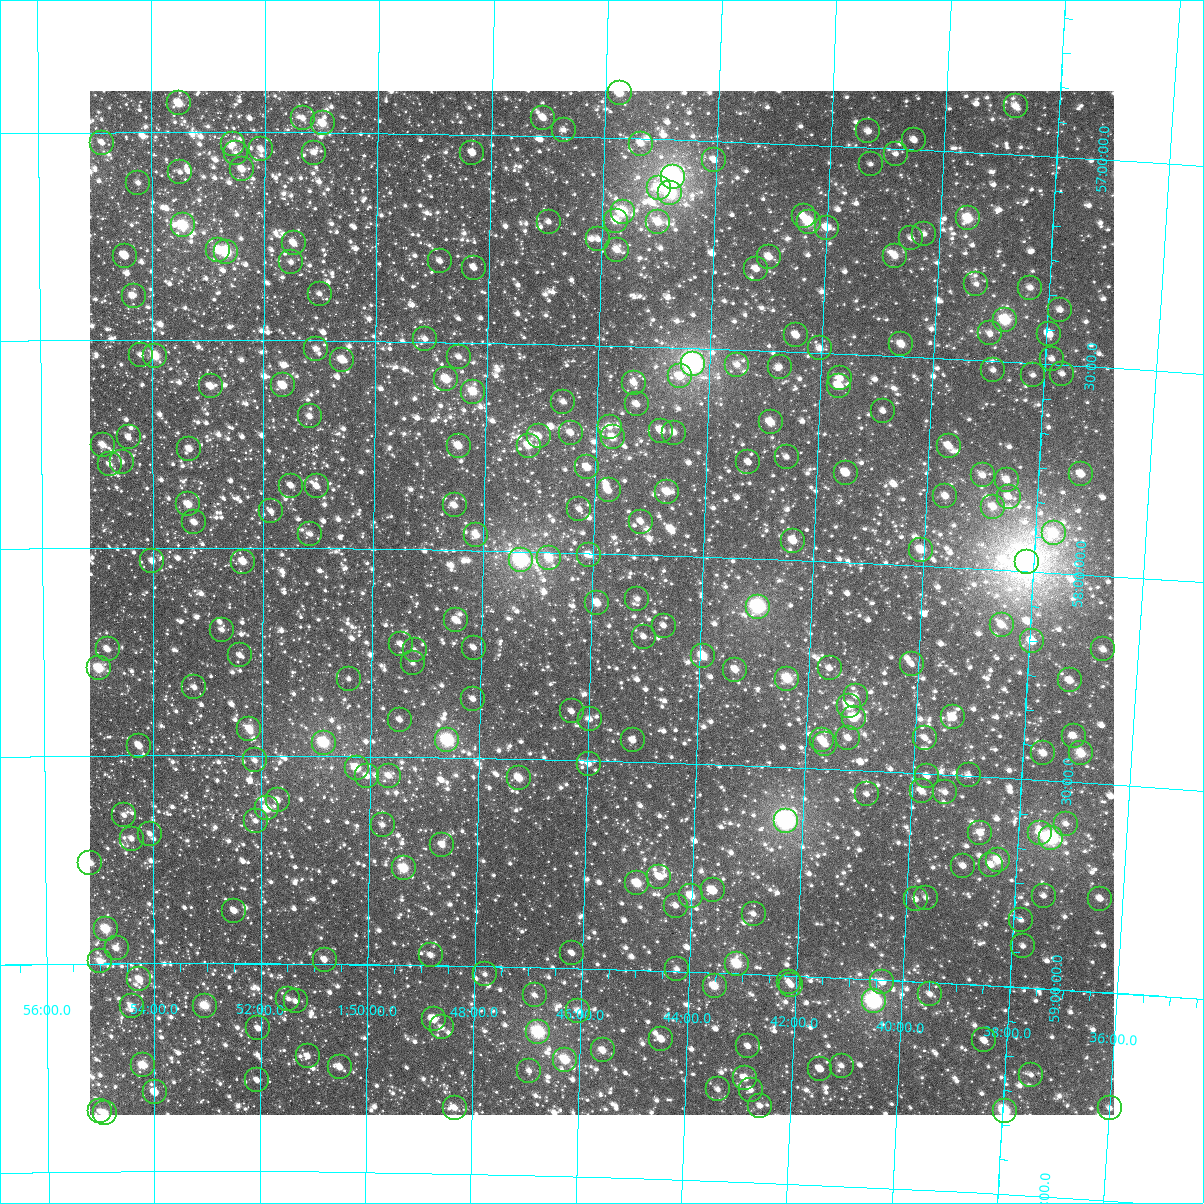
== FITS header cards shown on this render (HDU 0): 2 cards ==
NAXIS1  =                 1024
NAXIS2  =                 1024

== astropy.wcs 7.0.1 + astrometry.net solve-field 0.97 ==
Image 1024 x 1024 px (HDU 0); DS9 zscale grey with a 90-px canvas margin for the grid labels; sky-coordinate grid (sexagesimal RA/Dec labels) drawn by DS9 from the SOLVED WCS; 266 Tycho-2 reference stars matched to detected sources circled (green)
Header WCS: RA---TAN-SIP/DEC--TAN-SIP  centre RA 01:45:49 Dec +58:07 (26.45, +58.12 deg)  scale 8.66 arcsec/px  FOV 147.8' x 147.9'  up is +178 deg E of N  parity flipped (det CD > 0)
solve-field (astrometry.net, Tycho-2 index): VERIFIED the header's WCS against the Tycho-2 star catalogue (verified at 6 index scales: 13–266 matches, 0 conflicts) and refined it, rather than solving blind
Solved WCS: RA---TAN-SIP/DEC--TAN-SIP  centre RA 01:45:49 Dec +58:07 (26.46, +58.12 deg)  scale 8.66 arcsec/px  FOV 147.8' x 147.9'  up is +178 deg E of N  parity flipped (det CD > 0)
The solver's refit moves the header's centre by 0.44 arcsec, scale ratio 1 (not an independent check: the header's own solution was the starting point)
Tycho-2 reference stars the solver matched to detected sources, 266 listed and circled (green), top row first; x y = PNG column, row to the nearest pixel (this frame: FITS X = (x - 90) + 1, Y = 1024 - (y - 91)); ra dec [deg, ICRS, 3 dp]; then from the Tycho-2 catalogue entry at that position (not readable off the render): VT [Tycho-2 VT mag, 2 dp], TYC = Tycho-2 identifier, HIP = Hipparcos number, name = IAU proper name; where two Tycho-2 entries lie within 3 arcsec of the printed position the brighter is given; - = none
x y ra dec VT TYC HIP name
620 93 26.437 +56.891 9.05 3679-1603-1 - -
179 103 28.378 +56.931 9.22 3692-1690-1 - -
1016 106 24.692 +56.884 9.82 3679-1579-1 - -
303 118 27.832 +56.966 10.27 3692-1626-1 - -
543 118 26.772 +56.956 9.80 3692-899-1 - -
323 123 27.745 +56.977 9.23 3692-2048-1 8601 -
564 130 26.680 +56.984 11.17 3692-1109-1 - -
868 131 25.336 +56.962 9.99 3679-1671-1 - -
914 140 25.132 +56.978 10.47 3679-1454-1 - -
102 143 28.718 +57.025 10.83 3692-1978-1 - -
233 144 28.141 +57.029 10.39 3692-1630-1 - -
641 144 26.336 +57.011 10.46 3679-1146-1 - -
261 149 28.016 +57.041 10.21 3692-2208-1 - -
236 153 28.127 +57.050 10.91 3692-2272-1 - -
314 153 27.781 +57.048 10.42 3692-2436-1 - -
472 153 27.081 +57.044 10.02 3692-988-1 - -
896 154 25.210 +57.013 11.65 3679-2021-1 - -
714 160 26.010 +57.046 11.05 3679-1208-1 - -
871 164 25.319 +57.041 10.88 3679-1177-1 - -
242 169 28.098 +57.089 9.82 3692-1568-1 - -
180 172 28.374 +57.096 11.16 3692-1554-1 - -
673 177 26.192 +57.089 6.24 3679-2248-1 8148 -
138 183 28.559 +57.122 10.75 3692-1922-1 - -
659 188 26.253 +57.117 10.04 3679-1332-1 8166 -
670 193 26.200 +57.128 8.15 3679-742-1 - -
623 212 26.409 +57.177 8.12 3679-765-1 - -
804 216 25.606 +57.173 10.54 3679-1809-1 - -
968 218 24.876 +57.160 8.62 3679-1205-1 - -
616 221 26.438 +57.199 9.41 3679-929-1 - -
549 222 26.736 +57.206 11.09 3692-1133-1 - -
658 222 26.250 +57.198 9.60 3679-908-1 - -
809 222 25.581 +57.185 8.36 3679-1356-1 7964 -
183 225 28.359 +57.224 8.32 3692-2007-1 8823 -
827 228 25.501 +57.198 9.92 3679-951-1 - -
924 234 25.066 +57.203 10.79 3679-1684-1 - -
911 238 25.123 +57.214 10.82 3679-778-1 - -
598 239 26.516 +57.245 10.49 3679-1927-1 - -
294 243 27.869 +57.266 9.93 3692-2017-1 - -
218 250 28.203 +57.284 9.69 3692-1687-1 - -
617 250 26.430 +57.269 9.94 3679-1113-1 - -
226 252 28.170 +57.288 8.15 3692-2059-1 - -
125 256 28.619 +57.297 10.85 3692-1577-1 - -
895 256 25.193 +57.258 9.61 3679-922-1 - -
769 257 25.753 +57.273 9.40 3679-1780-1 - -
440 261 27.216 +57.305 10.70 3692-1691-1 - -
291 262 27.880 +57.312 10.81 3692-1547-1 - -
474 268 27.066 +57.319 10.69 3692-1004-1 - -
756 269 25.806 +57.303 10.01 3679-1023-1 - -
976 284 24.825 +57.316 10.60 3679-1305-1 - -
1030 288 24.584 +57.318 10.12 3679-1140-1 - -
320 294 27.751 +57.388 10.53 3692-1795-1 - -
134 296 28.580 +57.394 10.68 3692-1309-1 - -
1060 310 24.446 +57.367 10.50 3679-1498-1 - -
1005 320 24.687 +57.399 8.10 3679-898-1 - -
990 333 24.752 +57.433 10.62 3679-1362-1 - -
1049 334 24.487 +57.427 9.86 3679-1094-1 - -
796 335 25.617 +57.460 9.60 3679-893-1 - -
425 339 27.278 +57.493 10.50 3692-1731-1 - -
901 344 25.146 +57.470 9.49 3679-1297-1 - -
820 348 25.509 +57.489 10.42 3679-1864-1 - -
316 349 27.767 +57.520 10.65 3692-1527-1 - -
141 355 28.550 +57.536 10.94 3692-1287-1 - -
155 356 28.485 +57.538 8.77 3692-1437-1 - -
459 357 27.124 +57.535 10.84 3692-936-1 - -
1052 359 24.470 +57.486 11.41 3679-983-1 - -
342 360 27.646 +57.546 9.36 3692-1185-1 - -
693 364 26.075 +57.537 6.29 3679-2209-1 8115 -
737 365 25.877 +57.536 10.09 3679-859-1 - -
780 367 25.686 +57.537 10.71 3679-767-1 - -
993 370 24.728 +57.521 11.55 3679-899-1 - -
1062 374 24.419 +57.521 10.88 3679-1286-1 - -
1033 375 24.550 +57.528 10.86 3679-891-1 - -
680 376 26.133 +57.569 9.92 3679-913-1 - -
840 378 25.412 +57.559 10.54 3679-1026-1 - -
446 379 27.179 +57.590 9.21 3692-726-1 - -
634 383 26.336 +57.587 10.02 3679-679-1 - -
283 385 27.912 +57.609 9.23 3692-626-1 - -
211 386 28.238 +57.612 9.95 3692-286-1 - -
839 386 25.416 +57.577 9.59 3679-1382-1 - -
473 392 27.058 +57.618 9.02 3692-430-1 - -
563 402 26.653 +57.637 10.63 3679-44-1 - -
637 404 26.321 +57.639 10.35 3679-506-1 - -
883 411 25.213 +57.633 11.14 3679-34-1 - -
310 416 27.791 +57.683 10.32 3692-188-1 - -
771 422 25.716 +57.671 9.26 3679-632-1 - -
610 427 26.440 +57.695 10.53 3679-685-1 - -
661 431 26.207 +57.700 10.52 3679-669-1 - -
571 433 26.616 +57.712 10.04 3679-637-1 - -
674 433 26.150 +57.704 10.16 3679-191-1 - -
539 436 26.759 +57.722 9.63 3692-678-1 - -
129 437 28.606 +57.735 11.08 3692-212-1 - -
613 437 26.426 +57.720 9.21 3679-655-1 - -
103 445 28.724 +57.751 9.97 3692-518-1 - -
459 446 27.119 +57.749 9.31 3692-294-1 - -
529 446 26.803 +57.745 9.57 3692-136-1 8313 -
949 446 24.911 +57.709 9.90 3679-388-1 - -
189 449 28.333 +57.762 10.00 3692-138-1 - -
787 457 25.639 +57.753 11.00 3679-112-1 - -
122 462 28.636 +57.793 10.81 3692-809-1 - -
748 462 25.810 +57.769 10.70 3679-512-1 - -
110 464 28.691 +57.799 10.47 3692-745-1 - -
587 467 26.536 +57.794 9.66 3679-514-1 - -
846 473 25.369 +57.785 9.71 3679-160-1 - -
1081 474 24.308 +57.759 9.35 3679-639-1 7548 -
983 475 24.750 +57.775 10.99 3679-621-1 - -
1007 480 24.643 +57.783 10.52 3679-692-1 - -
291 486 27.873 +57.850 10.29 3692-533-1 - -
317 486 27.756 +57.851 10.35 3692-521-1 - -
609 490 26.436 +57.848 9.61 3679-279-1 - -
667 492 26.172 +57.847 9.31 3679-43-1 - -
945 496 24.914 +57.830 10.01 3679-209-1 - -
1009 497 24.630 +57.823 11.00 3679-354-1 - -
188 504 28.337 +57.896 9.36 3692-819-1 - -
455 505 27.132 +57.892 10.48 3692-830-1 - -
993 507 24.697 +57.849 9.65 3679-256-1 - -
579 509 26.567 +57.895 10.63 3679-532-1 - -
271 511 27.961 +57.912 10.91 3692-739-1 - -
194 522 28.309 +57.939 10.38 3692-649-1 - -
641 522 26.287 +57.921 10.51 3679-465-1 - -
1054 533 24.416 +57.905 8.81 3679-617-1 - -
310 534 27.783 +57.966 10.84 3692-623-1 - -
476 535 27.032 +57.962 9.64 3692-487-1 - -
793 541 25.593 +57.953 9.46 3679-425-1 - -
921 550 25.013 +57.961 9.02 3679-153-1 - -
589 555 26.516 +58.004 9.77 3679-4-1 - -
549 558 26.697 +58.015 9.09 3692-423-1 - -
521 560 26.825 +58.021 6.88 3692-191-1 8321 -
152 561 28.502 +58.032 10.19 3692-141-1 - -
243 562 28.088 +58.033 9.61 3692-265-1 - -
1027 562 24.532 +57.978 5.70 3679-2303-1 7617 -
637 599 26.292 +58.107 10.53 3679-590-1 - -
597 603 26.475 +58.120 9.28 3679-544-1 - -
758 607 25.741 +58.116 7.08 3679-40-1 8019 -
456 620 27.116 +58.169 9.50 3696-1790-1 - -
1002 625 24.628 +58.132 10.19 3683-2162-1 - -
664 626 26.168 +58.169 10.68 3683-732-1 - -
222 630 28.184 +58.197 10.57 3696-1046-1 - -
644 637 26.259 +58.197 10.92 3683-1752-1 - -
1032 641 24.487 +58.167 9.82 3683-1208-1 - -
401 644 27.366 +58.228 10.47 3696-1990-1 - -
474 648 27.034 +58.234 10.92 3696-750-1 - -
108 649 28.706 +58.244 10.46 3696-1150-1 - -
1103 649 24.162 +58.176 10.18 3683-1518-1 - -
415 650 27.303 +58.242 11.10 3696-1330-1 - -
240 655 28.101 +58.259 10.62 3696-1246-1 - -
703 656 25.984 +58.239 8.98 3683-1828-1 - -
413 663 27.310 +58.274 10.92 3696-1122-1 - -
912 664 25.030 +58.238 10.87 3683-1254-1 - -
99 668 28.747 +58.290 8.59 3696-926-1 - -
830 668 25.404 +58.257 10.90 3683-1574-1 - -
735 670 25.834 +58.269 9.68 3683-2024-1 - -
349 679 27.603 +58.313 10.89 3696-1694-1 - -
787 679 25.595 +58.286 8.50 3683-1628-1 - -
1070 680 24.303 +58.256 9.95 3683-2164-1 - -
194 687 28.310 +58.336 10.61 3696-1772-1 - -
856 696 25.279 +58.321 10.99 3683-1508-1 - -
473 699 27.031 +58.358 10.72 3696-1846-1 - -
849 706 25.308 +58.345 8.95 3683-922-1 7868 -
572 711 26.578 +58.382 11.54 3683-984-1 - -
953 717 24.830 +58.361 9.48 3683-1822-1 - -
854 718 25.284 +58.373 8.92 3683-1938-1 - -
590 719 26.494 +58.399 10.52 3683-936-1 - -
400 720 27.366 +58.410 11.20 3696-1460-1 - -
249 729 28.057 +58.435 9.41 3696-1820-1 8725 -
1074 736 24.272 +58.389 10.53 3683-1974-1 - -
848 738 25.304 +58.423 10.70 3683-176-1 - -
925 738 24.952 +58.414 10.62 3683-852-1 - -
447 740 27.146 +58.458 7.46 3696-968-1 8415 -
633 740 26.292 +58.448 11.02 3683-1030-1 - -
822 740 25.424 +58.431 9.93 3683-1336-1 - -
324 743 27.715 +58.468 8.01 3696-872-1 8586 -
825 744 25.410 +58.439 9.87 3683-1130-1 - -
139 746 28.564 +58.476 9.85 3696-1670-1 - -
1043 753 24.405 +58.435 9.59 3683-932-1 - -
1081 753 24.231 +58.430 8.93 3683-1814-1 - -
255 760 28.032 +58.512 10.64 3696-1592-1 - -
589 764 26.493 +58.507 10.61 3683-1390-1 - -
357 768 27.562 +58.528 9.01 3696-1464-1 - -
969 775 24.743 +58.498 10.98 3683-1884-1 - -
367 776 27.514 +58.547 11.59 3696-1000-1 - -
389 776 27.414 +58.545 10.13 3696-1730-1 - -
927 776 24.934 +58.505 10.41 3683-1706-1 - -
519 778 26.813 +58.546 9.11 3696-2034-1 - -
922 791 24.955 +58.541 10.29 3683-742-1 - -
945 792 24.847 +58.542 10.34 3683-138-1 - -
867 794 25.208 +58.555 11.17 3683-352-1 - -
278 800 27.925 +58.607 10.57 3696-1798-1 - -
267 808 27.973 +58.626 9.71 3696-1804-1 - -
124 815 28.635 +58.643 10.70 3696-828-1 - -
256 821 28.026 +58.657 10.83 3696-1826-1 - -
786 821 25.574 +58.628 6.34 3683-914-1 7963 -
1066 824 24.283 +58.601 11.10 3683-1282-1 - -
383 825 27.439 +58.664 10.78 3696-792-1 - -
980 833 24.675 +58.635 9.72 3683-46-1 - -
1040 833 24.399 +58.628 10.29 3683-680-1 - -
150 834 28.516 +58.688 10.59 3696-1570-1 - -
1051 838 24.345 +58.637 7.26 3683-1540-1 7559 -
132 839 28.599 +58.700 10.54 3696-856-1 - -
442 845 27.162 +58.710 9.74 3696-1042-1 - -
998 860 24.586 +58.698 9.22 3683-762-1 - -
90 863 28.792 +58.758 9.94 3696-1734-1 - -
991 865 24.619 +58.710 10.03 3683-258-1 - -
963 866 24.746 +58.716 10.19 3683-2086-1 - -
404 868 27.339 +58.768 8.47 3696-2584-1 - -
659 877 26.152 +58.774 10.40 3683-1104-1 - -
637 883 26.253 +58.791 8.85 3683-128-1 8165 -
713 890 25.902 +58.802 10.92 3683-1684-1 - -
691 896 26.000 +58.817 9.24 3683-1892-1 - -
1044 896 24.366 +58.777 11.29 3683-2136-1 - -
926 898 24.911 +58.797 10.89 3683-736-1 - -
916 899 24.958 +58.803 10.73 3683-1984-1 - -
1100 899 24.104 +58.776 10.02 3683-192-1 - -
676 906 26.071 +58.842 10.81 3683-1170-1 - -
234 911 28.124 +58.874 10.15 3696-2139-1 - -
754 914 25.708 +58.855 10.99 3683-666-1 - -
1021 920 24.464 +58.838 10.90 3683-1996-1 - -
106 929 28.722 +58.916 8.65 3696-2542-1 - -
1023 946 24.448 +58.901 10.89 3683-10-1 - -
117 948 28.673 +58.963 10.40 3696-2406-1 - -
572 953 26.547 +58.963 10.67 3683-2054-1 - -
431 955 27.206 +58.976 10.09 3696-1907-1 - -
325 960 27.702 +58.990 10.16 3696-2233-1 - -
100 961 28.749 +58.995 9.66 3696-2005-1 - -
737 964 25.777 +58.976 8.42 3683-730-1 - -
677 969 26.055 +58.994 10.86 3683-758-1 - -
485 974 26.951 +59.019 11.01 3696-2011-1 - -
139 979 28.567 +59.038 9.46 3696-2434-1 - -
789 982 25.531 +59.015 11.35 3683-378-1 - -
882 982 25.094 +59.005 10.29 3683-714-1 - -
791 985 25.519 +59.022 10.35 3683-1314-1 - -
715 986 25.876 +59.032 9.18 3683-212-1 - -
930 994 24.870 +59.028 10.52 3683-64-1 - -
535 995 26.718 +59.067 10.96 3696-2587-1 - -
288 999 27.869 +59.085 10.65 3696-2594-1 - -
296 1001 27.836 +59.090 11.23 3696-1035-1 - -
874 1001 25.129 +59.053 6.95 3683-102-1 7812 -
132 1006 28.603 +59.103 10.10 3696-2324-1 - -
205 1006 28.259 +59.102 8.87 3696-2099-1 8791 -
578 1011 26.512 +59.102 10.34 3683-1973-1 8237 -
434 1019 27.188 +59.129 9.09 3696-2317-1 - -
442 1027 27.148 +59.149 10.96 3696-2338-1 - -
258 1028 28.010 +59.156 10.88 3696-1241-1 - -
538 1032 26.697 +59.156 7.43 3696-2057-1 8288 -
661 1039 26.118 +59.164 10.22 3683-1845-1 - -
984 1040 24.603 +59.133 11.41 3683-1559-1 - -
748 1046 25.710 +59.174 10.71 3683-2093-1 - -
603 1050 26.391 +59.195 9.61 3683-1787-1 - -
308 1056 27.777 +59.222 11.18 3696-1013-1 - -
565 1060 26.565 +59.221 8.70 3683-1541-1 - -
143 1065 28.550 +59.245 9.10 3696-1961-1 - -
842 1066 25.267 +59.211 10.76 3683-1585-1 - -
340 1067 27.626 +59.247 10.14 3696-2153-1 - -
820 1069 25.367 +59.221 11.39 3683-1639-1 - -
529 1071 26.734 +59.249 11.18 3696-1093-1 - -
1031 1075 24.376 +59.209 11.06 3683-1485-1 - -
745 1078 25.718 +59.250 9.84 3683-1375-1 - -
257 1080 28.015 +59.281 10.56 3696-2327-1 - -
718 1089 25.844 +59.280 10.73 3683-1319-1 - -
751 1090 25.690 +59.278 11.39 3683-833-1 - -
155 1092 28.496 +59.310 9.41 3696-1819-1 - -
760 1106 25.643 +59.316 10.95 3683-1617-1 - -
455 1108 27.082 +59.342 10.10 3696-955-1 8396 -
1110 1108 23.997 +59.277 10.58 3683-1095-1 - -
100 1111 28.753 +59.356 10.38 3696-2205-1 - -
1005 1111 24.488 +59.299 8.01 3683-1967-1 7605 -
105 1113 28.731 +59.360 9.80 3696-2287-1 - -